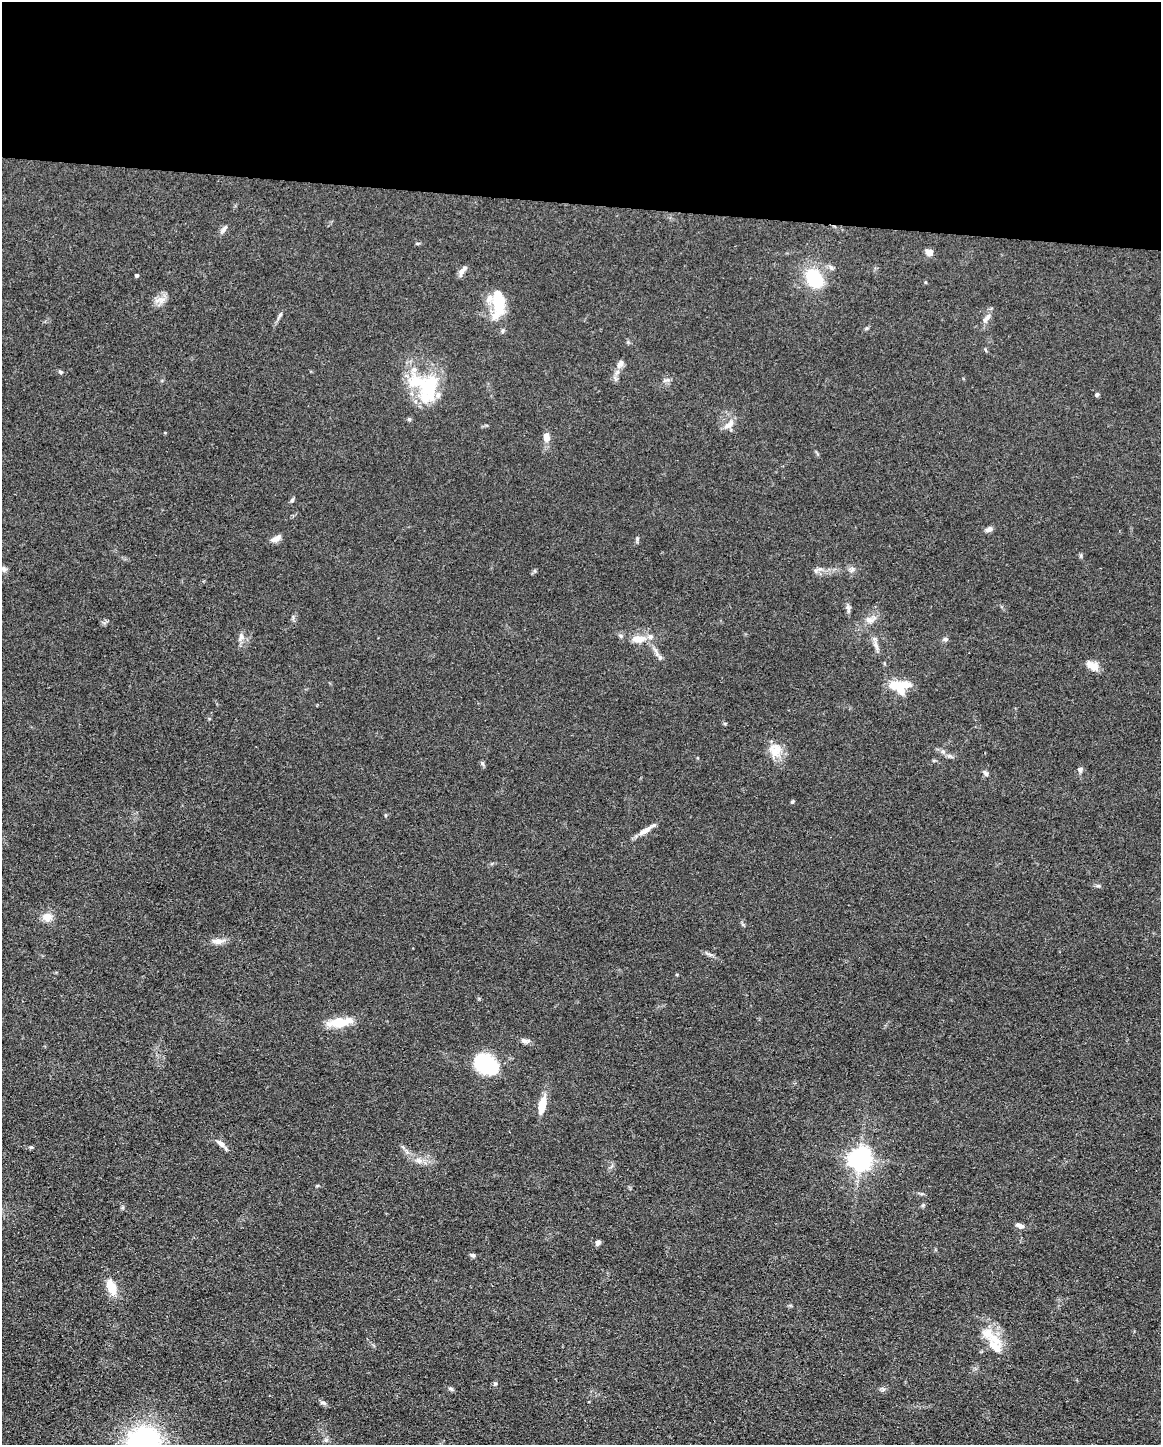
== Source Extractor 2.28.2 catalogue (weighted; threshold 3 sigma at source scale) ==
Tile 3 of 4 x 3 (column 3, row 1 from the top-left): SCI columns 2321-3479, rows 3110-4552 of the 4640 x 4662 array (HDU 1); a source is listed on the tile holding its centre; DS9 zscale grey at full resolution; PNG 1163 x 1447 px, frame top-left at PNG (2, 2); no overlay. Shown black and unused: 14% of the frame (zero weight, under 3 of 4 exposures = <1% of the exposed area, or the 3 px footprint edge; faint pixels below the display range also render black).
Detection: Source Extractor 2.28.2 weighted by HDU 2 'WHT'; one run over the whole footprint, this tile lists its part. Background 0.0779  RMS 0.006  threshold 0.0271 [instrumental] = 3 sigma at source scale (4.5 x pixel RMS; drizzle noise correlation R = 1.50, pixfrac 1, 0.05/0.05 arcsec/px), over >= 5 px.
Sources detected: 71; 3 inside a brighter object's white glare — not listed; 7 inside a brighter listed object's ellipse — not listed separately; the other 61 listed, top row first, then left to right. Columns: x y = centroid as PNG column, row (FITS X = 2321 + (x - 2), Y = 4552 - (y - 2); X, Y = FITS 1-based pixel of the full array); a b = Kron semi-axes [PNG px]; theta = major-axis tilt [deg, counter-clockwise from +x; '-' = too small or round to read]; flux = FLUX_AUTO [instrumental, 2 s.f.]
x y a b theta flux
224 229 13 5 58 2.1
930 252 7 7 - 4
462 271 15 5 55 2.8
137 275 4 4 - 1.1
814 278 20 14 -50 31
160 299 18 4 3 2.7
498 311 26 15 66 15
987 318 15 6 47 3.2
620 364 14 7 57 3.4
60 372 6 4 -42 0.94
667 380 9 5 0 1.6
430 388 42 23 76 34
1097 395 4 4 - 1.3
729 424 17 8 43 4.4
547 437 10 7 -84 4.4
292 500 6 5 - 1.1
989 529 9 6 22 2.4
276 539 15 7 30 3.1
637 539 6 4 89 0.95
3 569 8 6 -59 1.6
816 570 7 4 18 1.2
852 570 10 5 45 1.8
848 609 11 5 -79 1.8
869 620 13 7 -15 3.3
621 636 6 5 - 1.1
241 637 11 7 85 2.7
638 639 16 8 2 7.6
945 639 7 5 20 1.2
876 645 13 6 -75 2.7
660 657 8 6 -69 1.6
1092 666 15 8 -28 7.1
900 688 24 12 -39 14
775 751 17 14 -85 10
943 751 7 4 -1 1.2
482 763 7 5 -63 1.1
1080 769 6 6 - 1.8
986 773 7 6 - 1.6
792 801 6 4 45 0.72
645 831 20 7 31 5
1098 886 6 4 0 0.97
47 917 12 11 - 5.6
218 941 17 8 -1 4.3
710 954 13 4 -22 1.9
340 1022 25 9 8 16
526 1041 13 6 -5 2.2
486 1063 21 14 -36 68
542 1105 16 7 78 12
221 1143 11 6 -39 3.3
31 1147 5 4 - 0.8
860 1158 7 7 - 450
419 1161 10 7 -44 3.1
923 1205 6 4 45 0.84
1020 1226 11 5 -24 2.5
598 1242 6 4 66 2.3
473 1255 6 5 - 1.5
112 1288 14 9 -69 12
994 1338 28 12 -43 13
495 1383 6 3 -19 0.75
450 1389 7 4 -21 1.1
323 1403 8 5 -19 1.4
144 1443 32 28 57 130
Isophote crosses this tile's border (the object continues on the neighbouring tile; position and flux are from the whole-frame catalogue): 1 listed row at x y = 144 1443
Unlisted compact peaks at least as high as the median listed source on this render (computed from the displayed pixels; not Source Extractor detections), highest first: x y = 280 315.